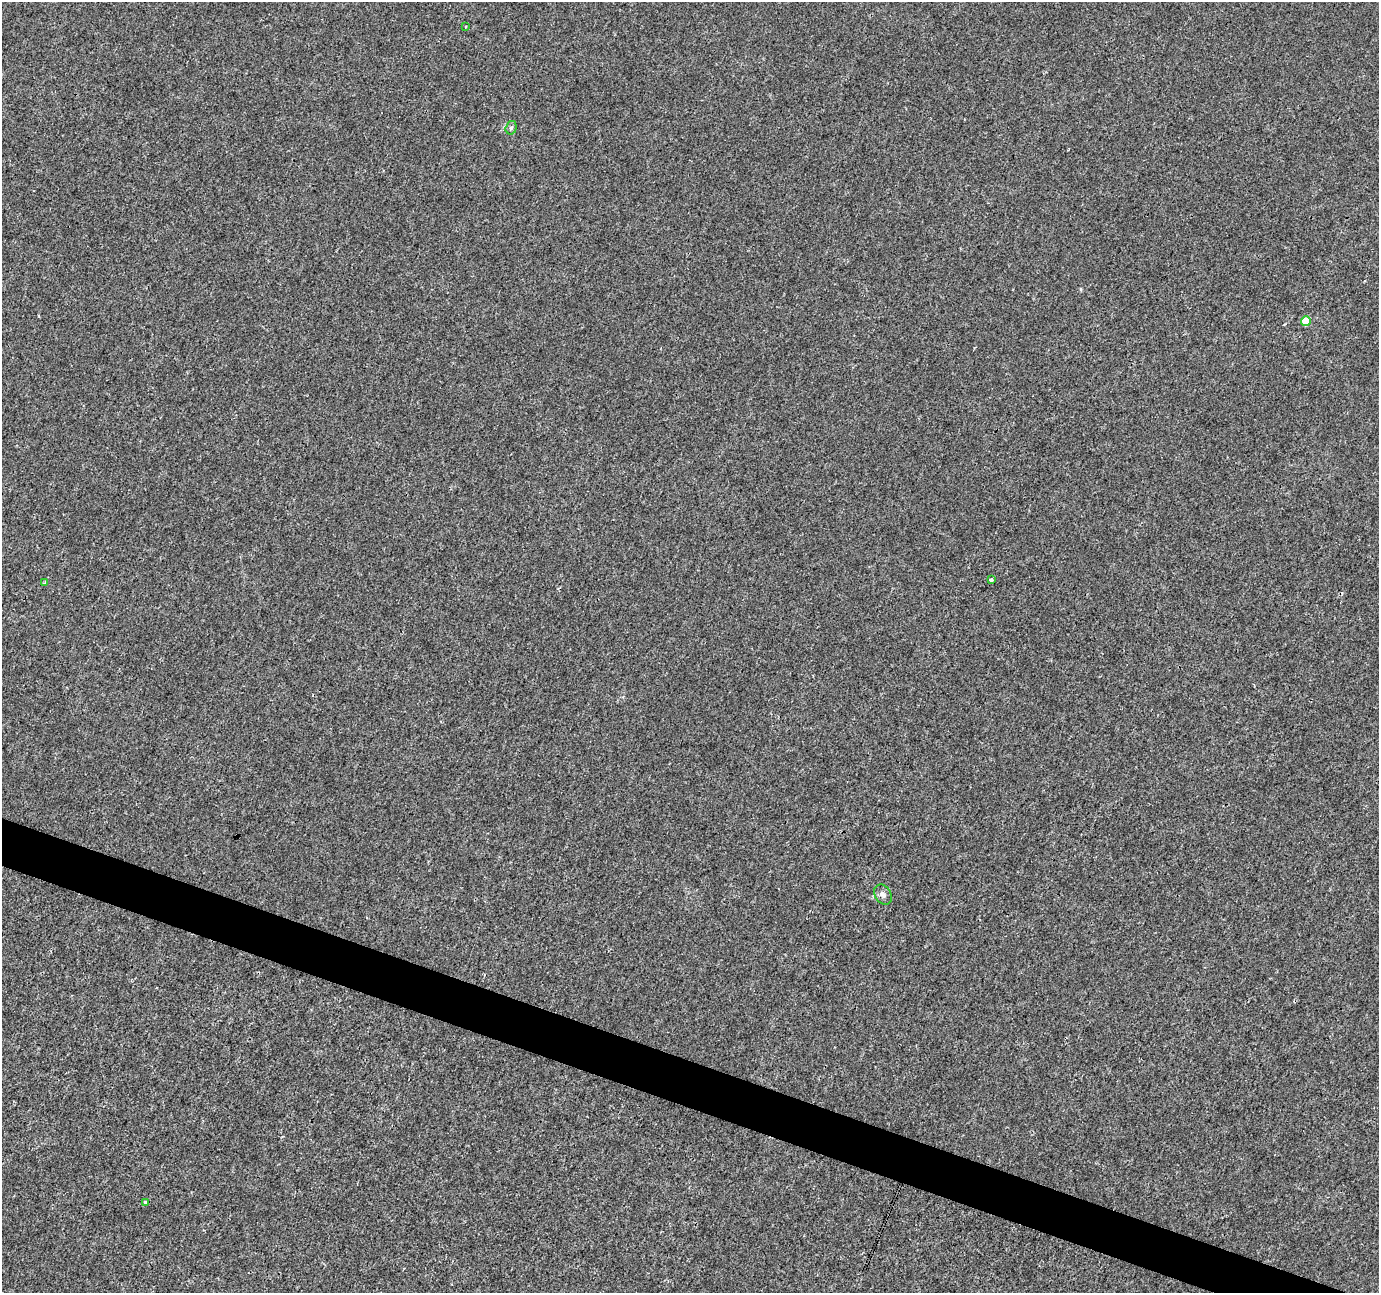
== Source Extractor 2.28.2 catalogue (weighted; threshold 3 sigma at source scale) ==
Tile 6 of 4 x 4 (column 2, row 2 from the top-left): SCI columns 1385-2761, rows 2860-4150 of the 5514 x 5652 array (HDU 1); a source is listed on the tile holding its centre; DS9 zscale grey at full resolution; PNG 1381 x 1295 px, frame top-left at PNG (2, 2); each listed source drawn as its Kron ellipse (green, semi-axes under 4 px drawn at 4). Shown black and unused: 3% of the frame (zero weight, under 3 of 4 exposures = <1% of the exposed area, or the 3 px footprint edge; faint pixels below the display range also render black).
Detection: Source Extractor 2.28.2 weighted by HDU 2 'WHT'; one run over the whole footprint, this tile lists its part. Background 1.69e-04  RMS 0.0017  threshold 0.00747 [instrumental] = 3 sigma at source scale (4.5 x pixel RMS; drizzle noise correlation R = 1.50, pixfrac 1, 0.0396/0.0396 arcsec/px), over >= 5 px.
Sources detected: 7; all 7 listed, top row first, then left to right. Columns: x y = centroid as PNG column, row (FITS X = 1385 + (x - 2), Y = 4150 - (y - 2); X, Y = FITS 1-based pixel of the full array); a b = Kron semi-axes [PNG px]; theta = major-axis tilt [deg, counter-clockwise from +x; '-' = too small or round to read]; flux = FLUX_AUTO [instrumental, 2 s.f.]
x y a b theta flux
466 26 3 2 - 0.16
511 128 7 5 73 0.41
1306 321 5 5 - 3.4
991 580 4 3 - 0.97
45 583 4 3 - 0.2
883 895 11 8 -57 0.69
145 1202 4 4 - 0.26